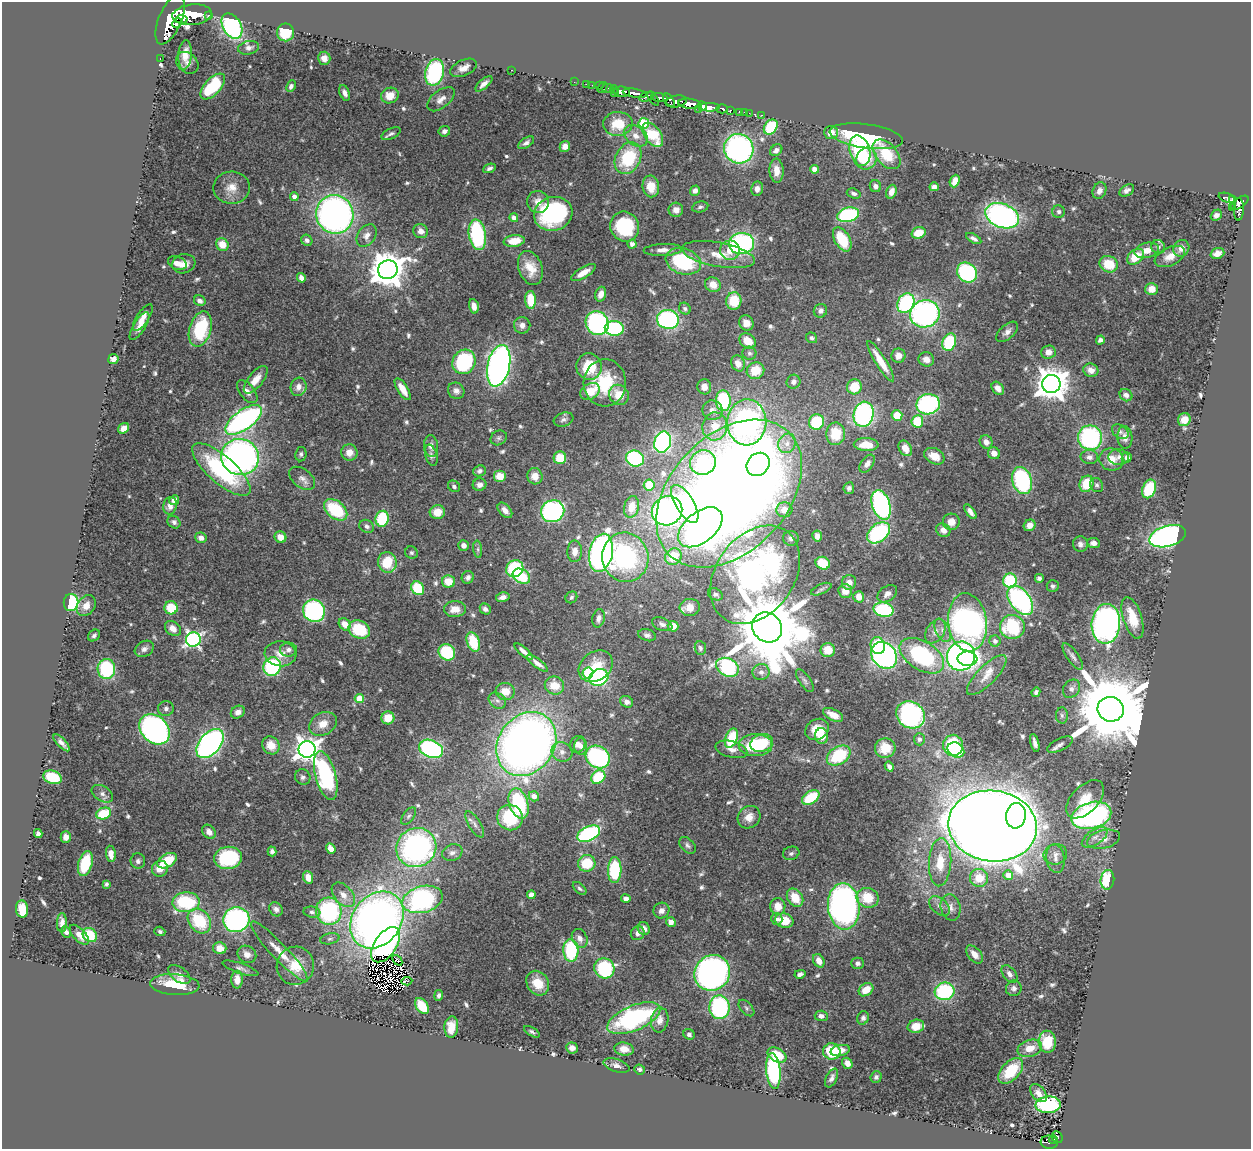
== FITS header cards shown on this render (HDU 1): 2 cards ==
NAXIS1  =                 1249
NAXIS2  =                 1147

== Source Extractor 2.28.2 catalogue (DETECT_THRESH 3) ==
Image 1249 x 1147 px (HDU 1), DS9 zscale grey, 1 PNG px = 1 image px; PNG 1253 x 1151 px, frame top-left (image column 1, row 1147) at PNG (2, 2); each listed source drawn as its Kron ellipse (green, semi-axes under 4 px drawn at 4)
Background 0.649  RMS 0.025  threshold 0.0739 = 3 sigma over >= 5 px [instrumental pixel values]
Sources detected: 634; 9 with non-positive FLUX_AUTO (blend fragments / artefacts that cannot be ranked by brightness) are neither listed nor drawn; of the other 625, the 500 brightest by FLUX_AUTO listed and drawn (125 fainter detections omitted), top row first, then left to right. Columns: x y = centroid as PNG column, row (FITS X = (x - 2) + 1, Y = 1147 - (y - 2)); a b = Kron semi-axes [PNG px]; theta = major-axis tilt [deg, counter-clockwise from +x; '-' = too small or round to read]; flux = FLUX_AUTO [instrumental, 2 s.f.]
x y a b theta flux
192 15 20 10 6 3900
208 15 3 3 - 53
182 19 6 4 -4 700
170 20 26 11 67 4600
177 23 5 3 - 500
232 26 14 9 -59 250
286 32 9 8 - 51
249 48 10 6 14 7.2
185 55 15 6 85 20
324 58 6 6 - 13
160 59 3 2 - 17
187 63 12 9 -42 7.5
464 68 14 8 24 13
512 70 3 2 - 33
435 72 13 9 77 190
574 82 2 2 - 11
484 84 10 4 41 9.5
586 84 2 2 - 9
592 85 2 2 - 11
213 86 16 8 48 75
291 86 6 4 63 6.4
599 86 3 2 - 11
602 88 5 2 - 21
608 88 6 3 -6 53
614 89 4 3 - 32
622 92 8 5 -6 1200
345 93 8 5 -66 8.4
614 93 2 2 - 41
635 93 12 4 -10 1200
390 95 9 7 18 24
646 97 7 4 17 310
653 98 8 3 -54 280
659 98 8 4 -4 560
441 99 16 8 38 13
669 100 8 3 -54 440
676 101 10 6 11 1000
689 104 11 5 -6 1900
702 106 4 4 - 540
710 107 10 4 -2 1300
698 109 3 2 - 240
722 109 6 4 0 260
730 111 4 3 - 110
740 112 4 3 - 53
744 112 3 2 - 18
749 113 2 2 - 9.6
761 115 3 3 - 18
644 123 5 5 - 110
618 124 15 12 3 42
771 127 8 6 53 98
444 131 6 5 - 6.8
831 132 7 6 - 24
391 134 10 5 24 5.5
653 135 14 8 -54 71
636 136 13 9 -35 15
866 136 37 12 -8 140
526 143 9 5 33 5.3
565 146 5 5 - 10
739 149 15 14 - 440
776 150 7 5 38 7.1
860 151 15 10 -74 140
887 154 17 10 -50 63
628 158 17 12 62 90
866 159 11 10 - 36
489 168 7 4 22 4.6
814 169 4 4 - 19
777 171 12 7 -87 18
955 181 6 5 - 17
651 186 11 8 -82 28
875 186 6 5 - 5.8
934 187 4 4 - 7.8
231 188 18 16 2 26
757 189 7 6 - 8.7
1127 190 8 5 30 6.6
695 191 5 5 - 7.1
1099 191 8 6 66 11
891 192 7 5 69 14
854 194 7 5 -18 4.6
294 196 4 4 - 9.4
1227 198 8 4 -18 160
1233 199 4 3 - 170
538 202 11 11 - 15
1240 203 10 5 35 760
700 207 8 5 12 4.3
1232 207 3 2 - 25
1239 209 11 5 88 280
676 210 7 7 - 12
1059 212 6 6 - 4.8
335 214 19 18 - 760
553 214 19 16 15 220
848 215 11 7 15 170
1216 215 6 5 - 7.6
1002 216 17 12 -22 460
514 218 4 4 - 9.7
625 227 15 14 - 130
421 231 7 7 - 10
918 233 7 5 18 34
477 235 15 8 -80 170
367 236 12 8 55 11
842 239 13 7 -59 66
974 239 8 4 -30 6.1
307 240 6 5 - 6
514 241 10 6 8 28
741 243 12 10 1 300
222 244 6 6 - 28
632 244 4 4 - 8.5
1158 247 7 6 - 5.8
1181 248 9 7 54 13
663 250 19 6 2 14
730 250 10 9 - 19
1147 250 12 7 12 19
1217 253 7 5 19 13
718 255 37 12 -10 44
1136 257 9 6 39 40
1170 257 16 9 25 20
683 261 18 12 -18 130
177 263 10 6 -23 16
184 264 12 9 18 16
1109 264 9 8 - 47
530 268 17 11 -70 32
388 270 10 9 - 4000
583 273 14 5 31 17
967 273 11 9 -48 210
301 278 5 4 - 9
713 285 8 7 - 20
1152 289 6 6 - 20
601 294 7 5 72 14
531 300 9 5 -87 49
200 301 6 5 - 7.7
734 301 9 7 86 54
906 303 10 8 61 210
474 306 7 4 -77 10
685 309 6 5 - 4.2
820 311 7 6 - 6.2
925 314 15 13 18 390
143 318 15 6 57 13
668 319 11 9 -12 290
597 323 12 11 - 330
746 323 8 7 - 13
522 325 8 8 - 8.7
139 326 16 6 58 14
614 328 9 7 -3 150
200 329 18 11 74 120
1007 332 13 7 42 10
812 338 6 5 - 4
1100 340 4 4 - 5.3
748 341 9 7 -37 29
949 342 9 6 69 110
1048 352 7 6 - 12
749 353 7 6 - 4.5
898 356 7 7 - 12
113 359 5 5 - 9.5
926 359 8 7 - 13
881 361 23 5 -58 31
464 362 12 11 - 160
738 363 8 6 -65 15
499 366 21 11 78 790
589 367 13 12 - 59
1091 370 7 6 - 11
755 371 9 8 - 37
256 380 16 7 52 21
793 382 7 6 - 7.5
605 383 23 21 88 90
1051 384 9 9 - 3200
298 387 9 8 - 10
704 387 7 7 - 13
854 387 7 7 - 39
998 388 7 5 -49 12
403 389 12 5 -58 21
456 391 8 7 - 7.8
590 391 10 7 31 34
247 392 13 7 -51 12
619 395 10 9 - 34
1126 395 7 5 -42 7.4
723 401 10 7 -85 130
928 404 12 10 11 220
712 410 10 10 - 11
863 414 12 10 77 320
897 415 5 5 - 42
244 420 21 9 36 510
564 420 10 6 18 5.8
1184 420 7 6 - 25
917 421 6 6 - 58
747 422 23 19 88 540
816 422 8 7 - 82
715 426 14 12 82 29
124 428 6 5 - 12
1120 432 9 6 -33 5.4
836 434 11 9 87 47
1125 437 11 7 -86 11
499 438 8 7 - 4.5
1090 438 12 12 - 240
663 442 11 8 72 320
986 442 7 6 - 9.1
787 443 10 8 66 13
866 445 12 6 -2 32
431 446 10 7 -84 10
905 448 8 6 -59 22
349 453 8 8 - 16
994 453 6 6 - 12
301 454 7 5 82 3.9
431 455 11 6 -75 5.8
934 456 11 7 -27 22
240 457 19 18 - 660
1089 457 9 7 -2 7.3
1118 457 10 8 -4 7.8
1127 457 5 5 - 8.2
560 458 6 6 - 41
635 458 9 8 - 180
1111 459 12 11 - 25
703 462 13 12 - 120
758 464 12 10 47 180
867 464 10 6 55 9.3
221 470 37 13 -41 180
479 471 6 5 - 5.2
500 476 6 6 - 22
535 476 8 7 - 19
302 478 15 9 -38 10
1022 481 14 9 -73 170
1086 484 8 7 - 48
479 485 7 6 - 6.8
649 485 5 5 - 43
1097 485 7 6 - 4.7
454 486 6 5 - 4.4
849 488 6 5 - 5.1
1149 489 10 6 67 77
729 493 86 58 46 3300
174 500 5 4 - 14
685 504 21 9 -59 120
881 505 15 9 -72 350
170 506 9 6 79 10
632 507 11 7 76 24
336 510 13 8 -39 91
505 510 9 5 -49 10
784 510 8 7 - 19
553 511 12 11 - 340
667 511 15 14 - 440
437 512 7 7 - 24
970 512 8 4 -53 9.4
382 519 8 6 81 85
174 522 7 5 -38 4.6
951 522 8 8 - 17
1030 525 6 5 - 12
367 526 8 6 -30 5.7
700 527 26 15 39 530
943 530 7 6 - 10
878 533 13 8 39 190
817 536 5 5 - 8.5
1168 536 19 10 16 570
280 537 6 5 - 17
201 538 6 5 - 9.2
791 538 8 7 - 6.3
1094 543 6 5 - 8.3
1080 544 8 7 - 6.6
464 546 5 5 - 7.5
478 549 8 4 -82 3.7
575 551 11 7 87 15
411 553 6 6 - 3.7
601 553 19 11 78 700
625 557 25 23 -78 250
673 557 9 7 44 52
387 562 10 9 - 56
823 563 7 6 - 51
515 569 9 8 - 130
755 575 54 39 53 750
521 576 9 6 -34 70
468 577 6 6 - 6.2
1039 578 4 4 - 4.6
448 581 6 6 - 32
1010 581 7 6 - 100
849 582 7 7 - 12
1053 586 6 6 - 4.2
418 588 7 6 - 68
821 589 11 5 24 4.2
845 591 7 7 - 18
715 594 8 5 -27 5.6
887 594 11 7 34 9.1
503 597 7 4 12 7.9
571 597 6 5 - 3.7
859 597 6 5 - 17
1020 600 17 10 -53 310
71 603 8 7 - 140
86 606 11 8 54 16
690 607 10 8 5 21
171 608 6 6 - 47
455 609 11 8 1 20
485 609 6 5 - 6.1
884 610 10 7 -11 120
314 611 11 10 - 230
599 618 9 6 76 7.2
1132 618 21 9 -72 44
967 622 29 19 -83 760
345 624 6 5 - 21
662 624 10 6 -22 6.3
1106 624 20 14 86 590
673 626 5 5 - 19
1012 627 12 12 - 110
767 628 16 14 -47 24000
173 629 9 6 -40 13
359 629 11 8 -24 73
943 630 12 6 -64 9.3
935 631 13 8 57 11
94 635 6 5 - 4.4
647 635 9 6 -16 5.6
193 639 7 7 - 480
995 641 6 5 - 8.1
473 642 10 6 -70 62
878 646 8 7 - 42
700 648 7 5 -83 3.7
144 649 10 7 30 7.7
288 650 8 7 - 6.9
828 650 7 7 - 30
447 652 9 7 -42 94
524 652 11 3 -41 10
280 654 16 12 -5 21
884 655 14 11 -49 470
922 656 24 14 -32 200
961 656 14 14 - 470
1073 656 15 6 -55 7.1
968 659 10 7 -5 130
537 663 12 4 -37 12
596 666 18 14 36 40
272 667 9 8 - 170
727 667 12 9 -27 190
106 669 10 9 - 130
761 672 8 8 - 8.1
588 673 5 5 - 87
987 675 26 9 45 24
599 677 10 8 25 180
805 681 13 5 -55 5.1
554 686 10 8 -25 28
1071 689 10 8 54 8.6
505 691 9 8 - 26
1036 692 5 4 - 5.1
359 698 4 4 - 51
497 701 9 7 -36 7.6
627 702 7 5 -29 7.9
166 708 8 7 - 5.2
1111 709 13 12 - 30000
238 712 7 6 - 8.8
833 715 11 5 -26 20
910 715 15 13 -37 330
1062 715 8 6 -87 4.7
388 718 6 6 - 30
323 724 14 11 30 21
155 729 17 13 -44 510
817 729 12 10 29 26
821 736 8 6 -87 42
731 738 10 6 69 72
919 739 6 5 - 4
61 743 11 4 -46 9.1
762 743 11 8 19 50
1035 743 9 4 -76 7.5
210 744 17 10 50 530
526 744 34 28 55 1500
578 744 9 7 65 9.6
271 745 9 8 - 24
756 745 17 11 0 95
953 745 10 10 - 120
1060 745 14 6 26 7.2
581 746 8 6 88 8.7
885 748 10 10 - 35
307 749 8 8 - 1600
431 749 12 8 -21 270
731 749 16 8 -15 13
956 750 9 7 -35 65
562 752 11 9 -23 12
839 755 13 8 32 91
598 757 13 10 -35 240
889 767 5 4 - 6.4
326 776 25 10 -75 220
52 777 9 6 -18 80
303 777 8 7 - 5.4
598 777 7 6 - 79
102 794 11 7 -32 8.2
534 796 5 5 - 15
811 797 10 6 33 69
1085 799 23 13 45 38
519 803 15 9 -73 150
104 814 7 5 21 67
1091 815 20 13 15 400
409 816 10 5 52 4.3
1016 816 13 9 81 240
510 817 13 12 - 90
749 817 12 10 44 17
475 824 15 6 -58 8.3
992 826 44 35 -7 6300
209 832 8 6 -50 12
38 834 4 4 - 6.7
589 834 12 7 25 260
66 837 6 5 - 8.8
1095 837 15 7 35 13
1103 839 17 9 13 17
688 845 10 6 -46 5.6
416 847 20 19 - 450
331 849 5 4 - 11
272 851 5 4 - 4.4
452 853 10 8 22 8
791 853 8 6 18 4.3
111 854 8 5 -82 14
1055 854 12 10 18 14
228 858 14 11 7 140
1055 859 14 9 -82 14
138 861 7 7 - 5.4
167 861 11 6 29 60
940 862 24 11 87 47
587 863 8 8 - 52
85 864 13 7 74 80
160 869 8 7 - 20
615 870 13 6 88 130
1008 875 5 5 - 23
308 877 6 5 - 14
979 878 9 9 - 38
1107 880 10 7 85 77
106 884 4 3 - 4
580 888 8 5 -44 4
343 895 14 9 -49 15
531 895 4 4 - 18
795 898 10 7 -54 33
868 898 11 10 - 46
422 899 21 13 14 320
626 899 5 4 - 7.4
186 902 13 10 3 130
778 906 8 7 - 22
844 906 23 16 -86 630
939 906 12 7 -41 10
950 907 13 9 -75 13
22 909 8 6 -84 39
276 909 7 6 - 6.2
329 911 14 12 -77 210
661 911 8 7 - 9
312 912 8 5 -8 4.6
777 919 6 5 - 5.3
236 920 13 12 - 350
377 920 31 24 53 1100
199 921 13 10 -51 83
784 921 9 7 -12 38
671 922 5 5 - 11
62 923 10 5 88 8.5
644 929 6 6 - 9.8
160 931 5 4 - 4.2
66 932 6 4 -59 5.5
638 933 7 6 - 8.1
79 935 12 6 -47 12
90 935 8 6 -46 50
580 938 10 7 -63 11
330 939 9 5 11 4.3
386 945 20 11 56 430
220 948 7 6 - 19
571 950 11 7 -89 130
279 951 40 8 -47 27
247 954 10 8 -32 11
975 954 10 6 -50 15
397 960 6 4 -48 18
819 961 7 5 -59 15
858 963 6 5 - 6.2
295 966 19 18 - 40
240 968 18 5 -19 6.9
604 968 10 10 - 150
712 973 18 17 - 540
179 974 13 7 -36 9.9
800 974 5 4 - 5.5
1009 974 10 6 -53 8.5
237 980 9 5 90 16
407 981 5 3 - 17
538 983 13 10 -58 39
175 985 24 10 -4 62
1014 988 8 8 - 6.6
866 990 8 6 36 26
945 991 10 9 - 150
439 995 5 4 - 4.5
422 1006 9 5 -54 55
719 1007 12 10 89 220
746 1008 10 5 -48 4.2
821 1016 6 5 - 8.5
634 1018 28 12 23 250
863 1018 7 5 63 6.4
660 1020 12 8 81 15
916 1026 8 6 13 25
451 1027 11 7 85 22
532 1032 9 4 -30 3.9
689 1034 6 5 - 4.8
1047 1042 11 8 -86 52
572 1048 6 5 - 8.2
1030 1048 12 8 17 21
624 1049 9 6 -8 13
832 1051 8 8 - 67
840 1051 10 5 12 13
777 1055 10 6 -28 50
847 1063 6 5 - 11
616 1066 13 6 -19 8.6
640 1069 5 5 - 4.2
773 1071 18 7 -84 230
1011 1071 15 9 48 64
876 1077 6 5 - 4.1
832 1078 10 5 64 7.4
1038 1093 10 6 -50 10
1048 1105 13 8 3 190
1057 1137 6 5 - 130
1053 1140 4 3 - 73
1049 1142 8 6 -6 130
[125 fainter detections neither listed nor drawn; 9 non-positive-flux detections neither listed nor drawn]